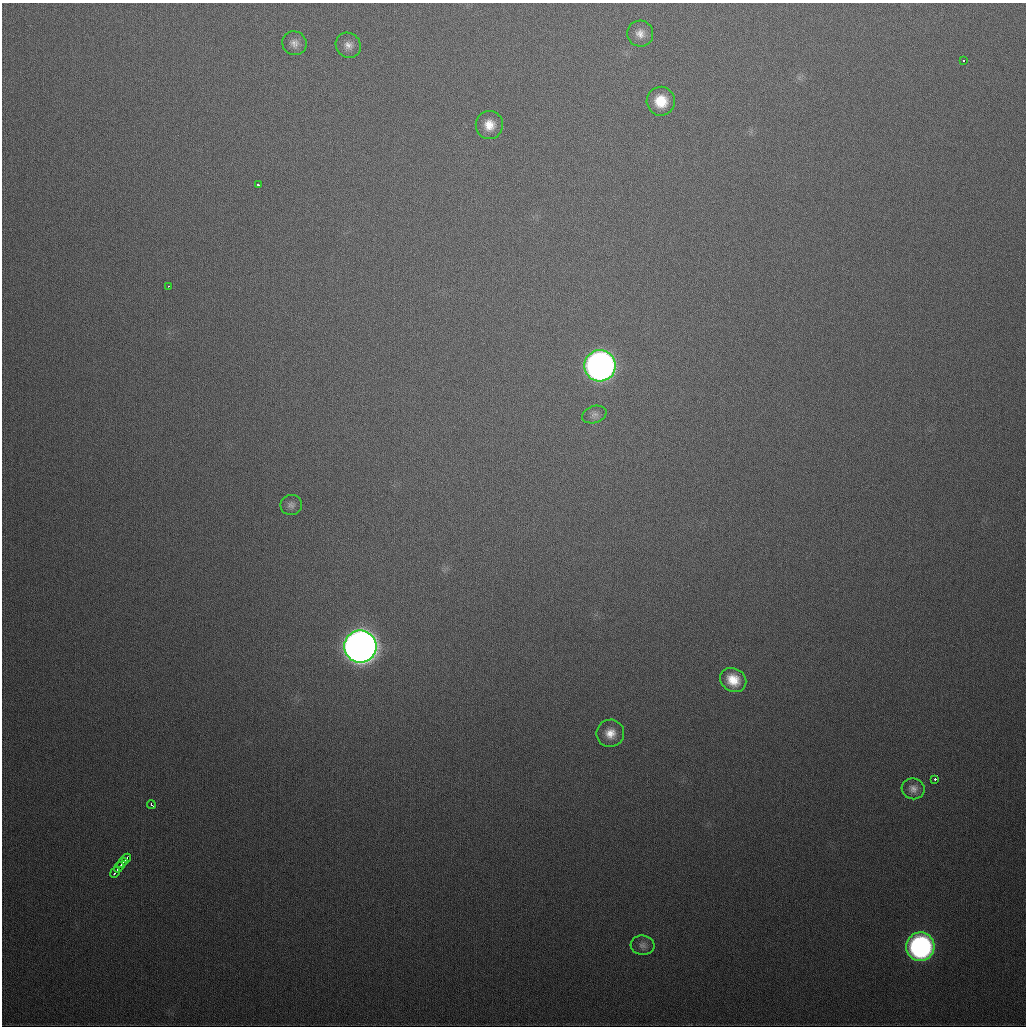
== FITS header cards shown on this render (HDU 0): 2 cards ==
NAXIS1  =                 1024
NAXIS2  =                 1024

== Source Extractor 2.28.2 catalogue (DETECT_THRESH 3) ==
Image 1024 x 1024 px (HDU 0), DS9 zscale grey, 1 PNG px = 1 image px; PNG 1028 x 1028 px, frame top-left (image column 1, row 1024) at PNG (2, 3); each listed source drawn as its Kron ellipse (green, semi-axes under 4 px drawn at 4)
Background 426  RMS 15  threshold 46.1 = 3 sigma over >= 5 px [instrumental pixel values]
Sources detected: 23; all 23 listed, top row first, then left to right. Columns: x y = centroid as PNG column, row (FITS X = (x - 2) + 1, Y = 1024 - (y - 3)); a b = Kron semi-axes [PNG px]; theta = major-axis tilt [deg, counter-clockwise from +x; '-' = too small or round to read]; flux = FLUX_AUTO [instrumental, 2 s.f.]
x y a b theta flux
640 34 13 13 - 9.8e+03
294 43 12 11 - 7.5e+03
348 45 13 12 - 8.5e+03
963 61 3 3 - 5.9e+03
661 101 14 14 - 2.7e+04
489 125 14 13 - 1.5e+04
258 185 4 3 - 4.7e+03
168 286 3 2 - 2.2e+03
600 366 16 15 - 7.5e+05
594 415 12 8 17 5.1e+03
291 505 11 10 - 4.9e+03
360 647 16 16 - 1.7e+06
733 680 14 11 -30 2.0e+04
610 733 14 13 - 1.4e+04
935 779 3 2 - 1.7e+04
913 789 11 10 - 6.9e+03
151 804 5 3 - 9.3e+03
127 858 4 3 - 6.8e+03
122 863 6 2 41 2.6e+03
119 867 6 2 48 3.4e+03
115 872 6 2 51 3.5e+03
643 945 12 9 -4 5.4e+03
920 947 14 14 - 2.8e+05